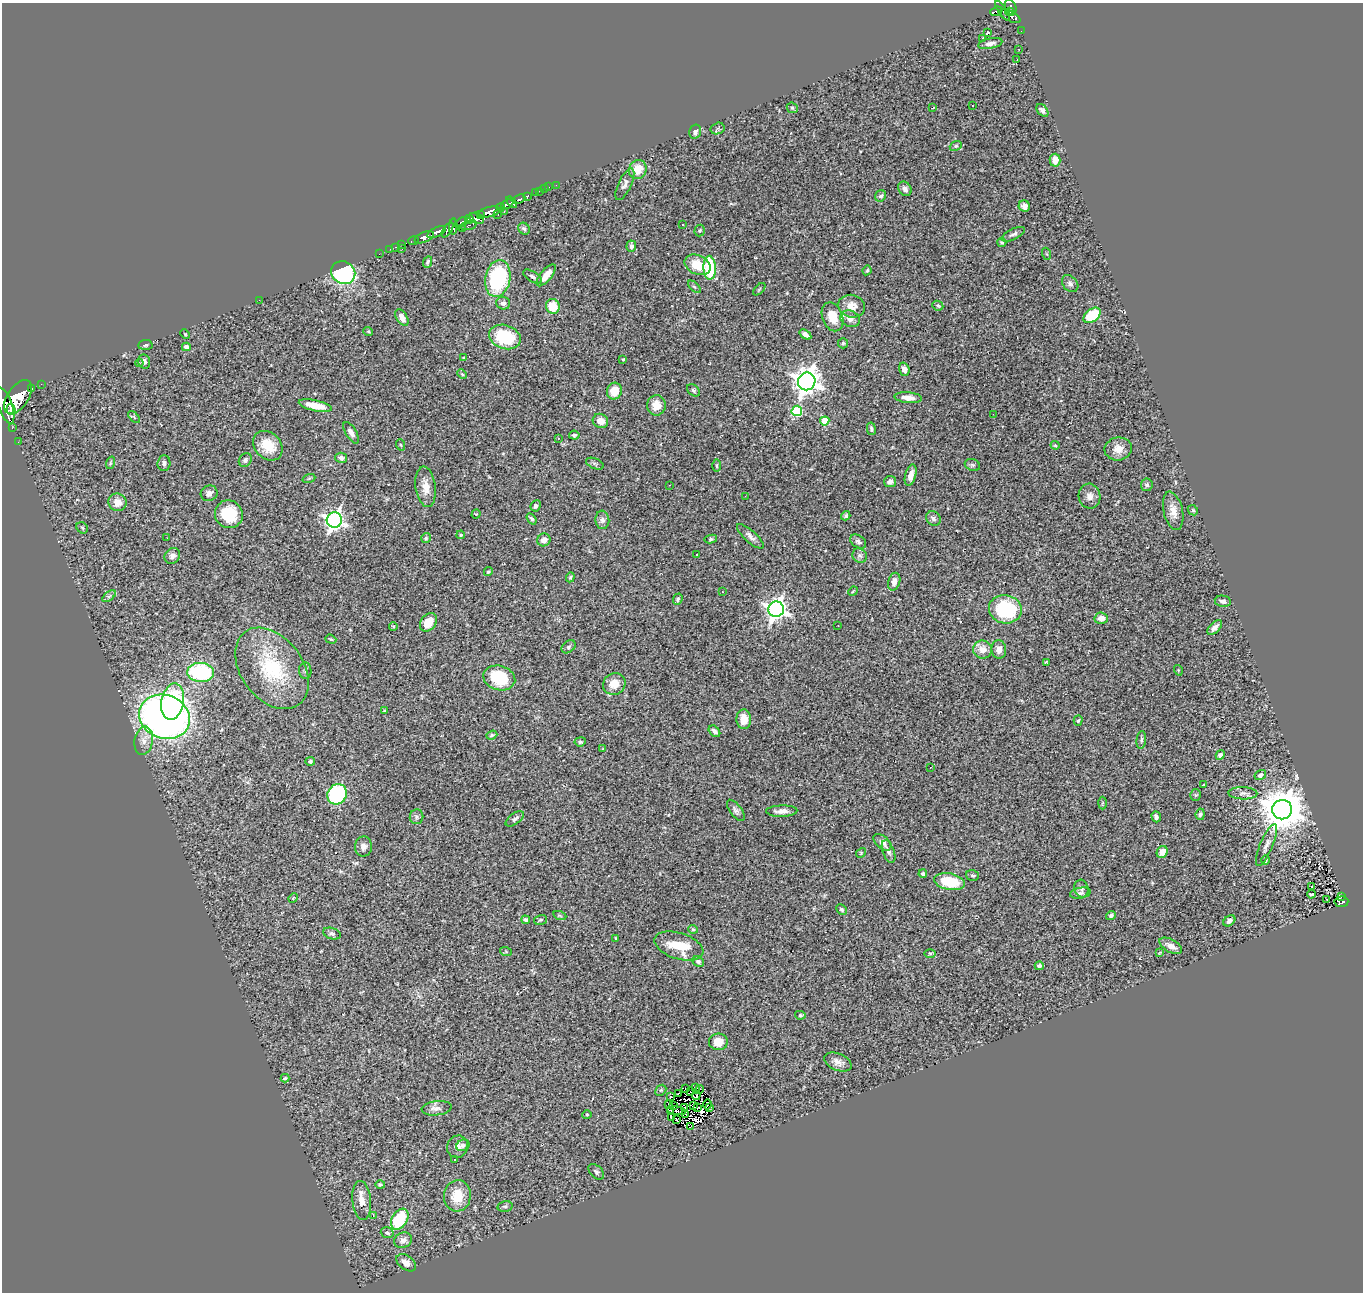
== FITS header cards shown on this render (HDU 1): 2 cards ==
NAXIS1  =                 1361
NAXIS2  =                 1290

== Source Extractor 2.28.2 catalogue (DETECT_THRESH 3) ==
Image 1361 x 1290 px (HDU 1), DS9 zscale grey, 1 PNG px = 1 image px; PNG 1365 x 1294 px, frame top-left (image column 1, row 1290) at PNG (2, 3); each listed source drawn as its Kron ellipse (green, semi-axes under 4 px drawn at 4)
Background 0.709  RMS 0.06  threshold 0.181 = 3 sigma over >= 5 px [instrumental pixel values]
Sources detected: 293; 9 with non-positive FLUX_AUTO (blend fragments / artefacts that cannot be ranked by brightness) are neither listed nor drawn; the other 284 listed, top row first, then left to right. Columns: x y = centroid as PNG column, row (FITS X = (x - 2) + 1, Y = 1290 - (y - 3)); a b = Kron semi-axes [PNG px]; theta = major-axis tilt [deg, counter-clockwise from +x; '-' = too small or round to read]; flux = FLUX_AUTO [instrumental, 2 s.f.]
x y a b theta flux
1011 7 8 5 -69 390
996 11 6 4 20 120
1002 11 11 4 -58 170
1010 12 4 3 - 91
1010 16 12 5 -26 290
1021 31 2 2 - 5.3
988 33 4 3 - 14
982 38 3 2 - 7.3
990 43 12 5 10 17
1019 49 2 2 - 2.5
1017 60 3 2 - 3.8
972 105 3 3 - 7
792 108 6 5 - 6.5
933 108 3 2 - 3.7
1042 110 7 5 -49 13
718 128 7 5 16 8.4
695 132 7 5 76 12
956 146 6 4 22 5.8
1055 160 6 5 - 32
638 169 10 8 64 65
625 184 17 6 64 19
556 185 2 2 - 4.3
549 187 3 2 - 4.3
545 189 3 2 - 12
905 189 8 6 -56 18
539 191 3 2 - 19
536 193 3 3 - 29
527 196 3 3 - 130
881 196 6 5 - 9.4
519 199 6 3 25 150
512 202 7 3 -49 190
507 204 6 4 29 450
1024 206 6 5 - 15
501 207 4 3 - 240
504 211 3 2 - 20
489 212 12 5 12 560
480 214 3 3 - 37
498 214 3 2 - 35
476 218 7 5 -25 240
469 219 4 3 - 79
461 222 7 4 34 200
682 224 3 3 - 14
469 225 8 3 17 64
453 227 8 4 88 120
462 229 3 2 - 4
524 229 6 5 - 8.9
447 230 9 4 55 160
700 231 6 5 - 6.1
436 232 10 4 26 450
1013 234 13 5 27 14
424 237 10 5 21 550
414 240 5 4 - 34
1002 242 5 4 - 5.8
402 245 3 2 - 5
631 246 5 5 - 12
396 247 3 2 - 6
390 249 2 2 - 5.2
402 249 3 2 - 20
379 254 2 2 - 4.1
1047 254 6 4 -70 5.3
428 262 6 4 67 7.1
698 265 13 9 -24 81
710 268 12 6 -88 220
867 270 5 3 - 5.3
343 273 12 11 - 540
546 275 13 5 50 46
533 277 10 5 -32 12
498 278 19 12 80 450
1070 284 9 7 -49 13
694 287 8 3 -44 5.7
759 289 7 3 45 4.2
259 300 3 2 - 3.4
503 303 7 6 - 16
553 306 7 7 - 86
852 306 14 11 -15 44
938 306 6 4 -24 6.1
1092 315 10 6 37 160
832 317 15 10 -68 73
402 318 9 5 -58 29
850 319 10 8 -26 21
368 331 5 3 - 3.4
185 334 5 3 - 3.9
805 334 6 4 -35 18
505 337 16 12 -20 210
843 343 5 5 - 5.9
145 345 7 5 4 7.7
186 347 4 4 - 25
464 358 4 3 - 4.1
623 359 3 3 - 3.5
144 362 7 6 - 15
139 363 4 4 - 4.6
904 369 7 5 -72 22
462 374 6 3 -45 4.7
807 381 9 8 - 4500
41 384 2 2 - 6.4
31 389 3 3 - 66
693 390 7 5 -40 7.5
614 391 8 7 - 70
18 397 19 10 56 2900
908 398 14 5 -6 30
656 405 10 9 - 42
5 406 18 7 -71 1700
315 406 17 5 -12 77
11 410 6 4 -74 450
797 411 5 5 - 260
993 414 3 2 - 3.4
134 417 7 4 -47 5.1
600 421 8 7 - 32
825 421 4 4 - 100
12 428 3 3 - 4.6
871 429 6 4 -79 7.7
351 433 12 5 -58 19
574 435 5 4 - 8.1
558 438 3 2 - 6.2
18 442 3 2 - 5.2
401 445 6 3 -70 4.1
1055 445 4 4 - 4.4
268 446 16 13 -46 93
1118 449 14 11 8 47
341 458 6 5 - 16
245 460 7 6 - 9.8
110 463 6 4 72 5.5
164 463 8 6 86 13
595 464 9 5 -23 9.3
972 465 8 6 -20 8.4
717 466 6 3 -89 4.7
911 475 11 5 75 28
309 478 6 4 19 6.2
890 482 6 5 - 18
669 485 3 2 - 3.3
1147 485 6 6 - 11
426 487 20 10 -82 49
209 493 8 7 - 20
745 496 3 2 - 3.2
1090 496 12 11 - 28
117 502 9 8 - 40
536 506 6 5 - 13
1193 510 5 4 - 5.8
1173 511 19 9 -77 41
229 514 14 13 - 140
476 514 5 4 - 3.2
846 516 5 4 - 7.8
933 518 8 6 -40 12
532 519 6 4 -55 8.2
334 520 8 7 - 1700
602 520 9 7 -85 15
82 528 6 5 - 7.2
461 535 4 3 - 5.2
750 536 17 6 -42 20
167 538 2 2 - 5.1
426 538 5 5 - 5.5
711 539 6 4 10 5.9
544 540 7 6 - 28
858 542 9 6 -36 12
697 555 3 2 - 2.7
172 556 8 7 - 16
860 556 7 6 - 12
488 572 4 4 - 5.9
570 577 5 4 - 5.2
894 582 9 6 75 25
853 591 5 4 - 3.8
722 592 3 2 - 3.5
109 596 8 4 36 9.7
678 599 6 4 67 7.5
1223 601 8 5 -11 14
776 609 8 7 - 2300
1005 609 16 14 -11 290
1101 618 7 5 -3 26
429 622 10 7 52 64
838 625 2 2 - 3.1
393 626 4 2 - 3.6
1215 627 9 5 47 20
331 639 6 4 -20 4.9
569 647 8 5 39 9.9
983 649 9 9 - 37
999 649 9 7 -84 27
1046 662 3 2 - 3.6
272 668 45 31 -53 300
1178 670 5 3 - 3.3
305 671 8 6 -89 8
200 672 13 9 -4 400
499 678 16 12 -15 210
614 684 11 10 - 58
173 701 18 11 79 280
385 711 3 3 - 4.4
165 717 26 21 -21 2700
744 719 10 7 -88 53
1078 721 5 4 - 5.9
714 731 7 4 -45 13
492 735 6 4 20 6
1141 740 9 4 83 8.8
144 741 14 9 80 35
580 742 6 4 8 6.5
602 749 3 2 - 2.4
1220 755 5 4 - 17
310 761 4 4 - 8.8
930 767 2 2 - 2.8
1260 775 6 5 - 15
1204 785 3 3 - 13
1243 793 14 6 -2 18
337 794 10 9 - 410
1196 795 5 5 - 6.3
1102 803 6 4 88 4.9
736 810 13 5 -53 14
1282 810 10 9 - 15000
782 811 15 5 1 26
1200 814 6 4 84 7.4
416 817 7 6 - 11
1156 817 5 4 - 12
515 819 10 5 36 12
882 842 10 6 -41 23
1266 845 22 6 67 26
363 846 10 8 89 20
889 851 12 5 -69 16
1162 852 6 5 - 44
861 853 5 4 - 4.7
1266 860 5 3 - 3.6
923 874 4 4 - 12
973 875 6 5 - 7.1
950 882 15 8 -11 140
1312 886 3 3 - 35
1081 889 9 7 -75 14
1080 893 10 5 10 13
1311 894 4 3 - 5.7
1341 897 4 2 - 18
293 898 5 4 - 4
1327 900 3 2 - 4.6
1341 902 7 5 5 110
841 909 5 4 - 8.5
1111 915 5 4 - 10
560 916 7 4 -19 5.9
526 920 4 4 - 18
540 920 7 4 17 7
1229 921 6 5 - 15
693 929 5 4 - 5.4
332 934 9 5 -18 10
616 938 3 3 - 3.8
679 946 25 13 -18 110
1171 946 12 6 -29 27
506 952 6 4 -19 4
930 953 6 4 -1 5.7
1159 953 3 2 - 3.4
698 961 6 5 - 9.5
1039 966 4 4 - 14
800 1015 5 4 - 5.1
718 1042 9 8 - 59
838 1062 14 8 -22 27
285 1078 4 4 - 4.8
695 1087 2 2 - 2.4
686 1089 2 2 - 2.2
661 1090 6 4 44 5.5
699 1090 4 2 - 7.3
691 1092 4 2 - 2.4
678 1093 3 2 - 5.4
696 1095 5 2 - 4.1
670 1097 3 2 - 3.7
668 1104 4 2 - 2
707 1104 5 2 - 1.5
693 1105 3 2 - 6.2
673 1106 3 2 - 1.7
437 1108 15 7 6 23
684 1108 3 3 - 0.88
698 1108 4 2 - 2.7
710 1108 3 3 - 6.6
671 1110 2 2 - 5.6
677 1111 9 2 -8 1.3
587 1114 5 3 - 3.6
686 1114 3 2 - 4.3
671 1117 3 2 - 3.8
676 1120 3 2 - 5.1
690 1127 3 2 - 4.3
463 1145 7 5 25 11
457 1147 11 10 - 23
455 1159 2 2 - 3.1
596 1172 9 6 -46 11
380 1185 5 4 - 7.1
457 1196 16 13 83 89
362 1200 19 9 -84 42
505 1206 7 5 14 7.9
373 1216 3 2 - 30
400 1219 11 7 58 210
387 1233 6 5 - 8.9
403 1240 9 7 20 21
406 1263 11 7 -37 36
At the frame edge (FLAGS 8, measured only in part): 1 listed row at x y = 5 406
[9 non-positive-flux detections neither listed nor drawn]